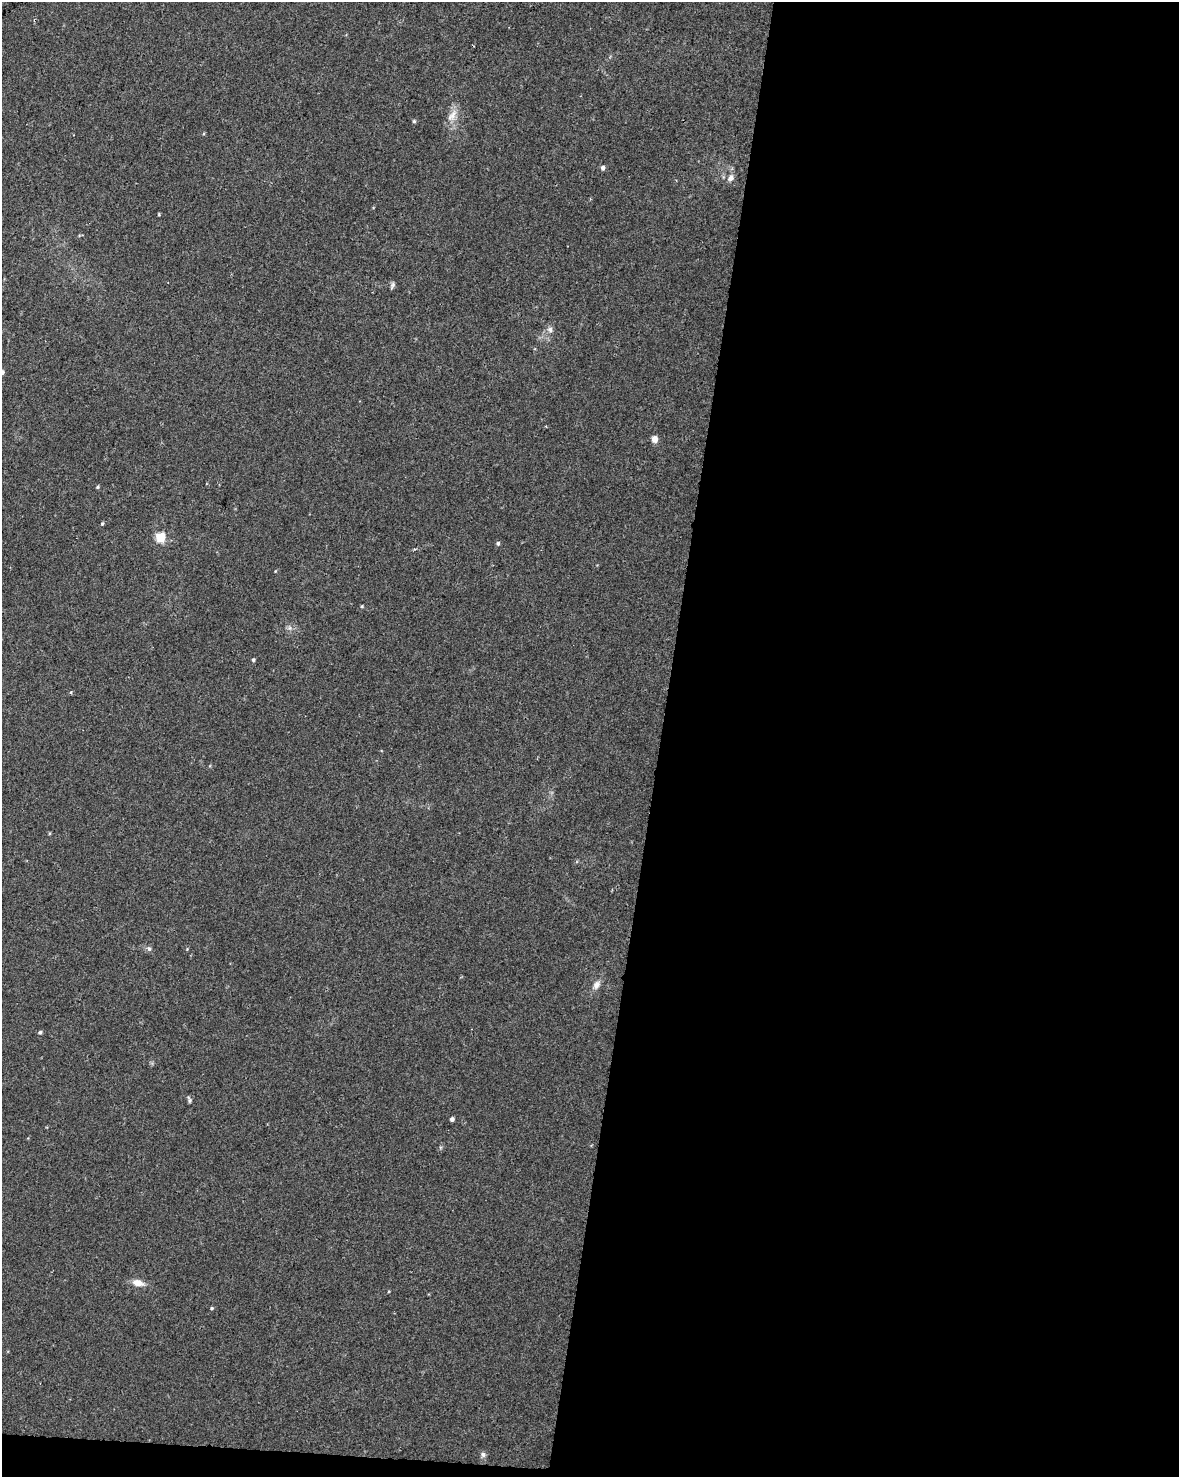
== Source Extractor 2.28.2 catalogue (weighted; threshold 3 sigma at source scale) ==
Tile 12 of 4 x 3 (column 4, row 3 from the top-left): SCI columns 3539-4715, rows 285-1759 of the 4715 x 4936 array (HDU 1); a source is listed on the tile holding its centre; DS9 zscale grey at full resolution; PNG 1181 x 1479 px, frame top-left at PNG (2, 2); no overlay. Shown black and unused: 45% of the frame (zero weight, under 2 of 3 exposures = <1% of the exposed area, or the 3 px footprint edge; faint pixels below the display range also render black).
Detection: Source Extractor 2.28.2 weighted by HDU 2 'WHT'; one run over the whole footprint, this tile lists its part. Background 0.045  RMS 0.0065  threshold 0.0291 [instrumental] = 3 sigma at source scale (4.5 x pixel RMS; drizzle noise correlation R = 1.50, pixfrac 1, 0.0396/0.0396 arcsec/px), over >= 5 px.
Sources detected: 25; all 25 listed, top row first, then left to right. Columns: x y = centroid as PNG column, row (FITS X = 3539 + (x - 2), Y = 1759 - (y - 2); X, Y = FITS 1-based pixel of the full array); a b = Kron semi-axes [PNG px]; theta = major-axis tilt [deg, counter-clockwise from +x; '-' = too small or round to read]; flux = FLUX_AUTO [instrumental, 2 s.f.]
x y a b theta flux
452 116 20 10 57 6.9
414 121 5 5 - 0.92
603 168 5 5 - 2
731 178 9 7 54 3.3
159 214 4 4 - 0.61
392 285 9 5 67 1.5
550 330 8 8 - 2.6
2 372 5 4 - 1.7
654 439 6 6 - 4.9
98 487 5 4 - 0.75
102 523 3 3 - 3.1
160 537 5 5 - 33
498 543 5 5 - 1.1
362 606 4 4 - 0.68
290 628 6 5 - 1.6
253 660 4 4 - 1
71 692 4 4 - 0.89
149 949 6 5 - 1.3
596 985 12 8 55 3.8
40 1032 5 4 - 1.2
189 1100 10 4 -73 1.2
452 1119 4 4 - 1.8
138 1283 15 8 -14 5.8
212 1308 4 4 - 0.78
483 1454 7 7 - 1.7
Isophote crosses this tile's border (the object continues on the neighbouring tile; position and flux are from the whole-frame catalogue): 1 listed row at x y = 2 372